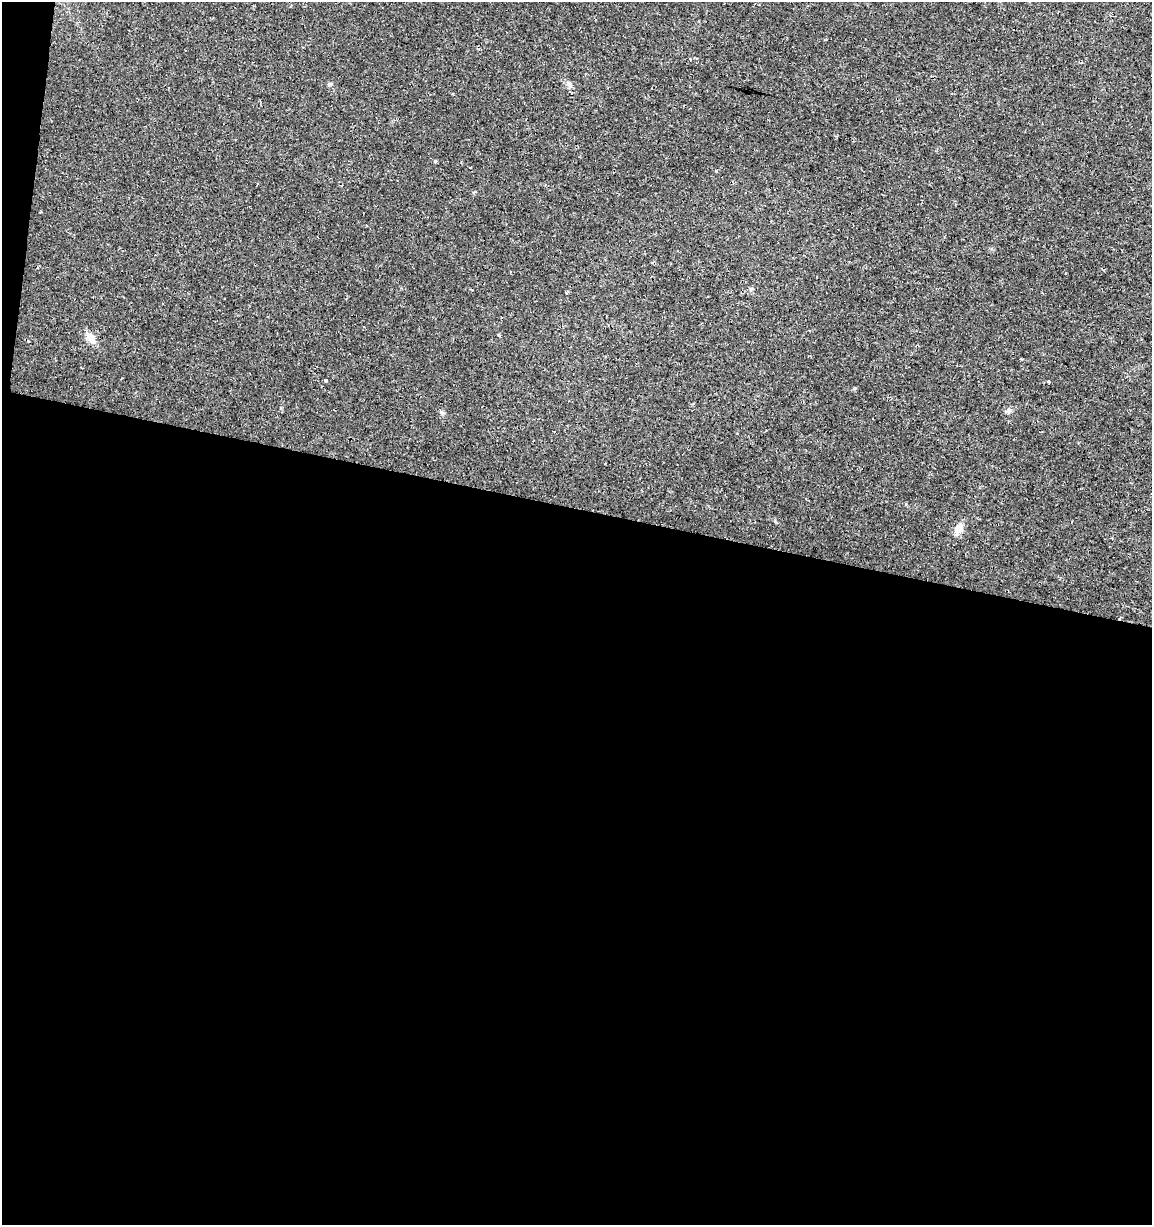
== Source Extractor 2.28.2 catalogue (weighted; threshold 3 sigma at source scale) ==
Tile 13 of 4 x 4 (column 1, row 4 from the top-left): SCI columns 284-1433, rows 1-1223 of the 5106 x 4899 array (HDU 1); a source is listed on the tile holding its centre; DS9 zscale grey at full resolution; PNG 1154 x 1227 px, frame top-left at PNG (2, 2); no overlay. Shown black and unused: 59% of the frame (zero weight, under 2 of 3 exposures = <1% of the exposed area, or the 3 px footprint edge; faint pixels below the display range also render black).
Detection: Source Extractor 2.28.2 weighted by HDU 2 'WHT'; one run over the whole footprint, this tile lists its part. Background 0.0131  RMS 0.0028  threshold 0.0127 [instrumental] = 3 sigma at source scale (4.5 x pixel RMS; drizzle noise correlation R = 1.50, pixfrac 1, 0.0396/0.0396 arcsec/px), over >= 5 px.
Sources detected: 15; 4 cosmic-ray / hot-pixel residue — not listed; the other 11 listed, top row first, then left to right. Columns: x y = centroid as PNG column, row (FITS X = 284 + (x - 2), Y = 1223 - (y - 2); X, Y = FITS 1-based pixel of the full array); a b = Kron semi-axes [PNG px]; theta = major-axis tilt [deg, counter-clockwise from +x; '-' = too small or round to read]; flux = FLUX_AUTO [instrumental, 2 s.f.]
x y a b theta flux
691 59 3 3 - 0.81
569 84 9 7 -33 0.93
435 161 4 4 - 0.32
567 293 4 3 - 0.39
163 304 3 3 - 0.51
91 338 16 9 -55 2.4
326 380 4 3 - 0.68
1049 381 4 3 - 0.31
1008 411 10 5 38 0.77
554 432 3 3 - 1.7
959 529 12 9 60 2.8
Unlisted compact peaks at least as high as the median listed source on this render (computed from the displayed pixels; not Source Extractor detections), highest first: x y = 441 412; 330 84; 855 388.